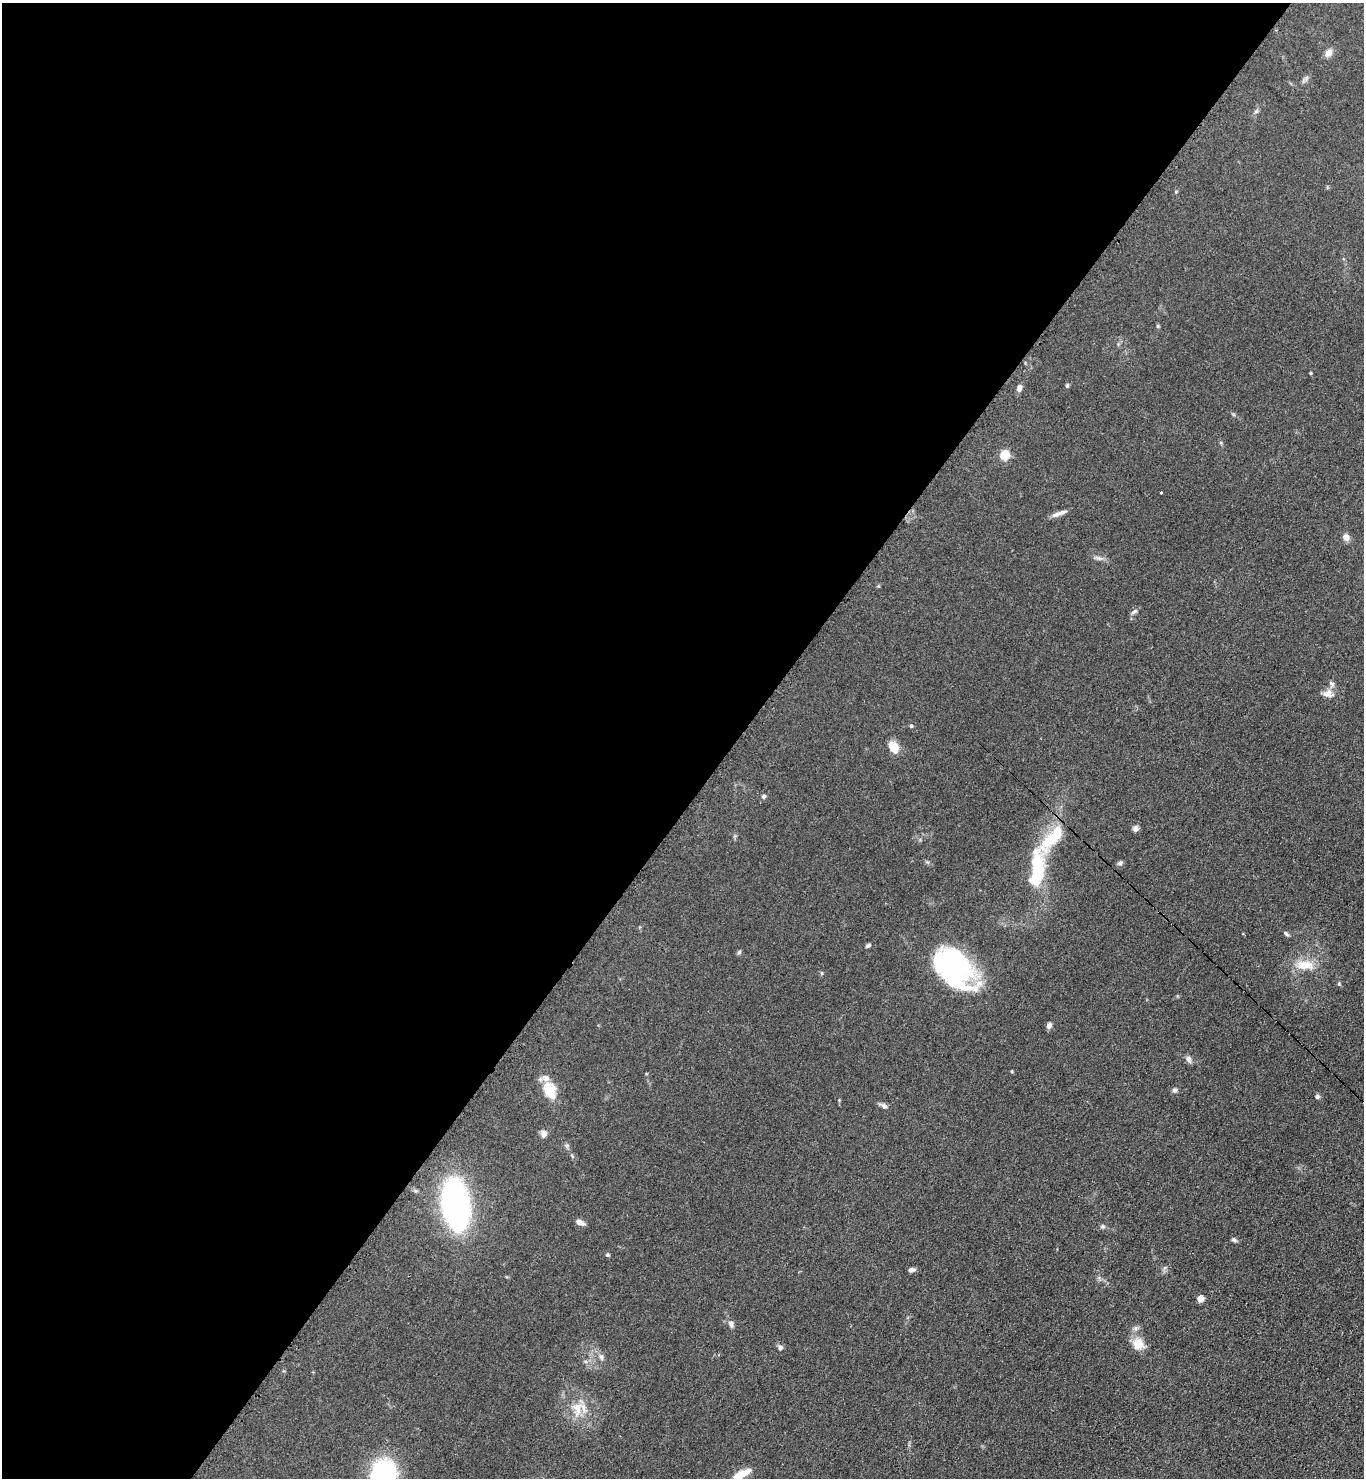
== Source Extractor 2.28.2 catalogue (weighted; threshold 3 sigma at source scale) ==
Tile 5 of 4 x 4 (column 1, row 2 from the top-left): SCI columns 372-1733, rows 3018-4493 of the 6052 x 6034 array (HDU 1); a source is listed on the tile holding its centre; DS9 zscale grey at full resolution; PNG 1366 x 1480 px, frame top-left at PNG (2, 3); no overlay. Shown black and unused: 54% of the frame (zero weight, under 3 of 4 exposures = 7% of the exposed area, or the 3 px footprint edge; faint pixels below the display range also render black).
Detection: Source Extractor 2.28.2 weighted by HDU 2 'WHT'; one run over the whole footprint, this tile lists its part. Background 0.0831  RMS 0.0073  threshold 0.033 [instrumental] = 3 sigma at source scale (4.5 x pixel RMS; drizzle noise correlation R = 1.50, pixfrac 1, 0.05/0.05 arcsec/px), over >= 5 px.
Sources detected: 57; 1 inside a brighter object's white glare — not listed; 3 inside a brighter listed object's ellipse — not listed separately; the other 53 listed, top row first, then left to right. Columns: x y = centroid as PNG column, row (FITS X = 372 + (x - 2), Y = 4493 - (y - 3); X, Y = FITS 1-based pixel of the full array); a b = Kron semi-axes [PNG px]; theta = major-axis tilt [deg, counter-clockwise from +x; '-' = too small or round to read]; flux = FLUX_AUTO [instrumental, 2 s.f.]
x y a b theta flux
1329 53 12 8 50 4.1
1306 78 8 5 46 1.9
1256 111 7 5 52 1.6
1176 192 5 4 - 0.72
1158 326 5 4 - 0.85
1310 373 5 3 - 0.64
1067 385 6 4 74 1.1
1019 388 8 6 75 2.9
1004 455 5 5 - 35
1161 492 3 3 - 1.2
1056 514 15 6 19 3.6
1346 537 10 7 -65 3.5
1098 558 13 5 -12 2.6
878 586 5 5 - 0.72
1134 612 10 5 33 2
1332 684 9 6 -59 2.2
1328 694 17 10 -5 5.3
911 726 5 4 - 0.87
893 747 12 9 -56 12
764 796 6 6 - 1.5
1136 828 8 7 - 2.4
1052 837 49 15 48 30
1120 863 8 5 21 1.5
1037 870 41 14 85 52
1286 934 8 4 -45 1.3
868 945 6 4 26 1.6
739 952 6 5 - 1.4
1305 965 26 12 -4 14
953 966 53 29 -46 110
821 973 6 4 -90 0.84
1339 984 5 4 - 0.86
1049 1025 7 6 - 2.6
1189 1059 11 6 -70 2.5
549 1090 21 13 -69 18
1174 1090 7 6 - 1.7
1317 1097 6 6 - 1.6
884 1106 8 6 -37 2.5
544 1133 8 7 - 3.7
567 1146 8 5 -17 1.5
456 1204 35 18 -83 240
580 1222 11 6 -22 3.3
1102 1227 7 6 - 1.6
1234 1240 7 5 -28 1.5
607 1255 6 4 -19 0.96
912 1270 9 5 14 2.1
1200 1299 6 6 - 5.3
731 1324 9 6 -77 2.6
1138 1344 16 15 - 10
780 1348 6 6 - 1.7
601 1357 8 6 -78 2.3
577 1408 23 14 87 14
383 1475 26 22 71 100
738 1476 17 7 28 12
Isophote crosses this tile's border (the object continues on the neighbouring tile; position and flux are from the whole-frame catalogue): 2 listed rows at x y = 383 1475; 738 1476